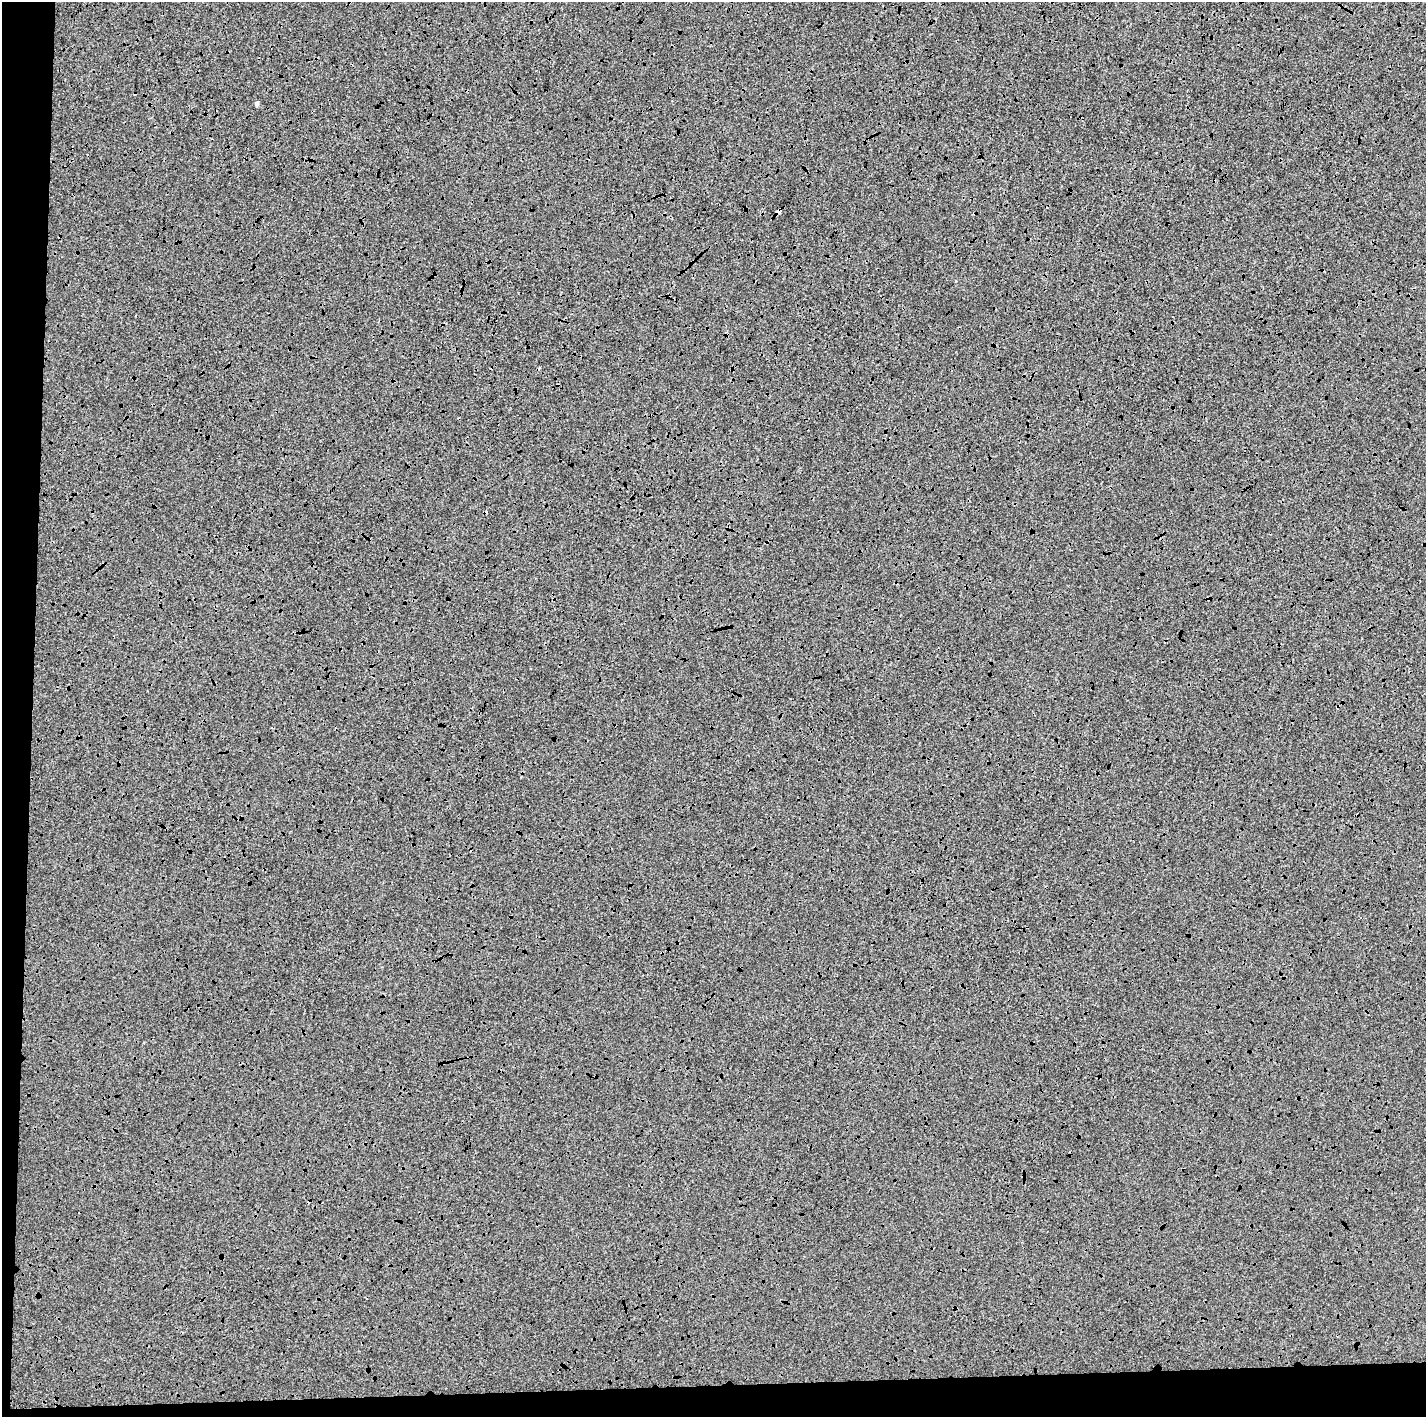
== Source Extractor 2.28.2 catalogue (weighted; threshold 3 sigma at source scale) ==
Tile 7 of 3 x 3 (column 1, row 3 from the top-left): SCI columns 13-1436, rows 147-1561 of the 4284 x 4538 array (HDU 1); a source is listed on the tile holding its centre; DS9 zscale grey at full resolution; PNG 1428 x 1419 px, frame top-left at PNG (2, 2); no overlay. Shown black and unused: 6% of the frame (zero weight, under 3 of 4 exposures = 2% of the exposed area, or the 3 px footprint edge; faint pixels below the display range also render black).
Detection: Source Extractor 2.28.2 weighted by HDU 2 'WHT'; one run over the whole footprint, this tile lists its part. Background -0.00124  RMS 0.0065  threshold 0.0293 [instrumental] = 3 sigma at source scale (4.5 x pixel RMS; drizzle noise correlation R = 1.50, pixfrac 1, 0.0396/0.0396 arcsec/px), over >= 5 px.
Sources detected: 6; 3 cosmic-ray / hot-pixel residue — not listed; the other 3 listed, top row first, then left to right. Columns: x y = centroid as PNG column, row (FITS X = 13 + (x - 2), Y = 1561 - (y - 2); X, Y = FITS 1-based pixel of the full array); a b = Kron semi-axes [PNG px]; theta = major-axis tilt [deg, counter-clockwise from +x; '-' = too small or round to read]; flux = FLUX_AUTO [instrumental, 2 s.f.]
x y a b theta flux
257 103 5 4 - 1.9
778 211 4 3 - 7
956 281 3 3 - 0.93
Overlapping masked pixels (flux is a lower limit): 1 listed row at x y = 778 211